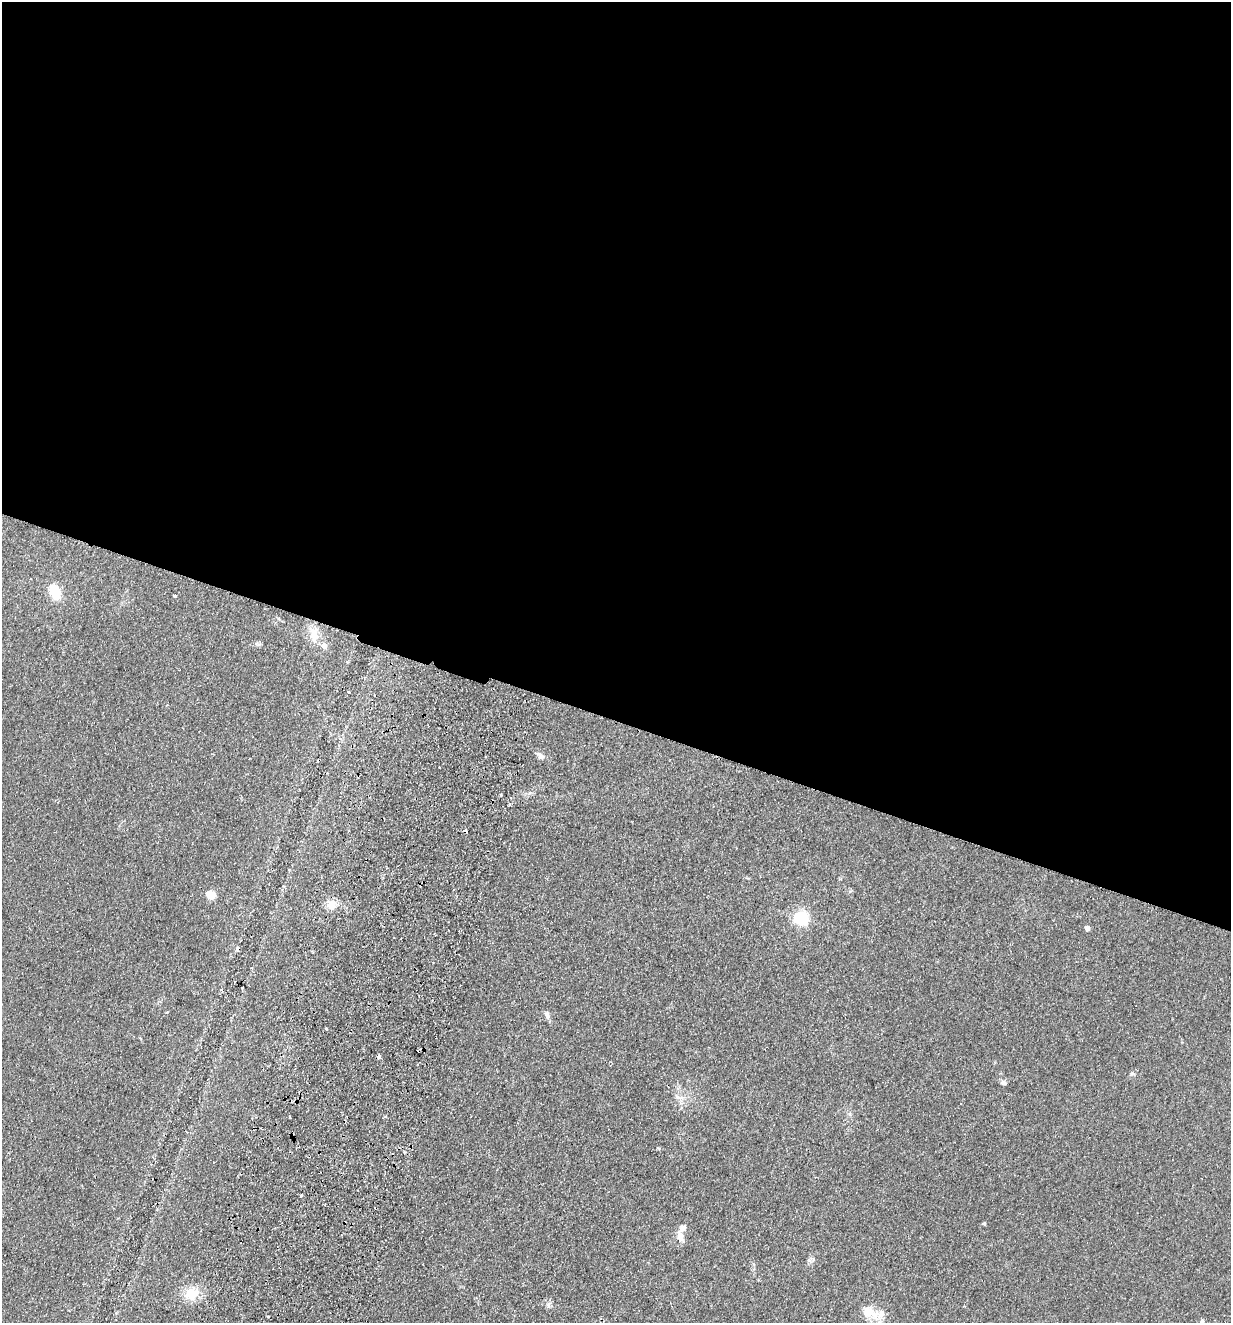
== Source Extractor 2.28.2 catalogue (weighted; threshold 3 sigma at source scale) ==
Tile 3 of 4 x 4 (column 3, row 1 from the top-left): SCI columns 2769-3997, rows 3985-5305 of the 5410 x 5325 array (HDU 1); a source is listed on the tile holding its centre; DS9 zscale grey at full resolution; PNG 1233 x 1325 px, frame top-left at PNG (2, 2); no overlay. Shown black and unused: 55% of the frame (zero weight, under 2 of 3 exposures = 3% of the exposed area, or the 3 px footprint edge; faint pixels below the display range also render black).
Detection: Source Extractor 2.28.2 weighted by HDU 2 'WHT'; one run over the whole footprint, this tile lists its part. Background 0.133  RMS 0.01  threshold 0.0471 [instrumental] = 3 sigma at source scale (4.5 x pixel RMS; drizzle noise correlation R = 1.50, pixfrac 1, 0.05/0.05 arcsec/px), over >= 5 px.
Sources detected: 27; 3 cosmic-ray / hot-pixel residue — not listed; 2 inside a brighter listed object's ellipse — not listed separately; the other 22 listed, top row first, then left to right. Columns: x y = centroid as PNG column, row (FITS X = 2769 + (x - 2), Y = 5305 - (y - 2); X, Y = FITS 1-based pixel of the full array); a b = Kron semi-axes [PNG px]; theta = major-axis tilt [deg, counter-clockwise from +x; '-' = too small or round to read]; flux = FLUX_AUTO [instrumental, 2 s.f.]
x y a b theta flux
55 592 16 10 -69 25
174 596 3 3 - 2.2
314 634 22 10 -83 13
324 646 6 5 - 5.8
348 692 3 3 - 2.6
374 695 2 2 - 1.3
541 756 11 7 -38 3.9
501 795 3 3 - 2.5
211 895 5 5 - 45
331 905 10 9 - 11
802 918 6 6 - 180
1087 928 4 4 - 8
547 1015 11 6 -69 3.9
326 1029 3 3 - 2.5
379 1056 4 3 - 4.9
1003 1083 9 5 -17 2.3
301 1195 3 3 - 0.99
984 1224 4 3 - 1.3
680 1236 13 9 -79 7.3
191 1294 21 15 18 20
868 1313 19 12 30 14
1202 1321 3 3 - 3.1
Isophote crosses this tile's border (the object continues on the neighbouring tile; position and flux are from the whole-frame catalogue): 1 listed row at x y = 1202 1321
Unlisted compact peaks at least as high as the median listed source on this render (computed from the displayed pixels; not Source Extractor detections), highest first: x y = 809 1260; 548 1304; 1132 1073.